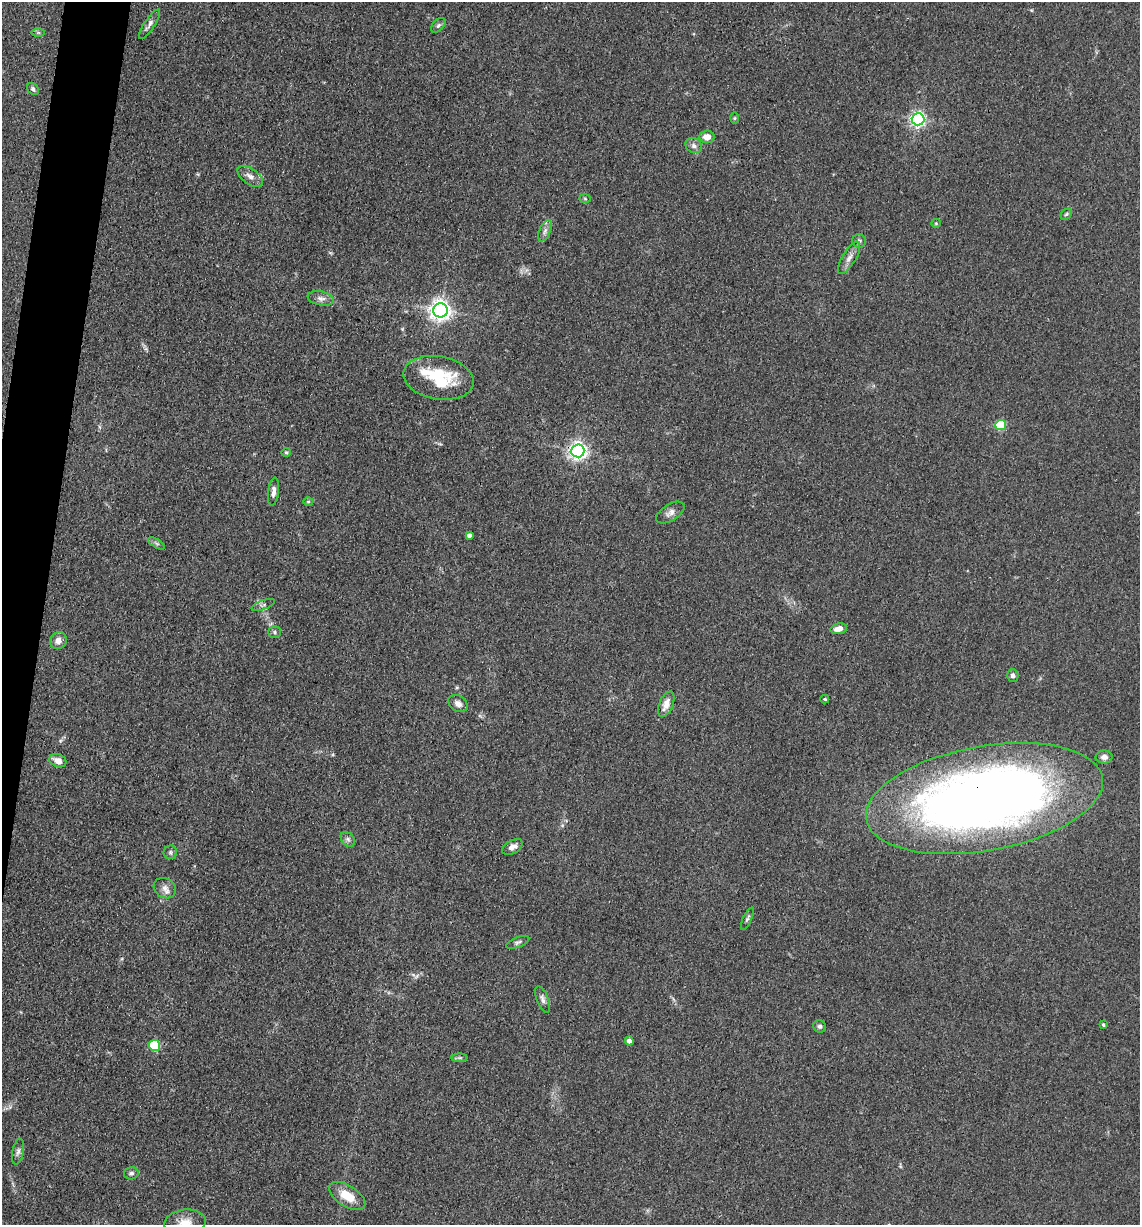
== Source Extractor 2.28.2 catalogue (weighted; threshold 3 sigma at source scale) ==
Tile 7 of 4 x 4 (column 3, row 2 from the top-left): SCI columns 2519-3656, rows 2450-3672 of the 4920 x 4899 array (HDU 1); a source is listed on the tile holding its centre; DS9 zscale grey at full resolution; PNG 1142 x 1227 px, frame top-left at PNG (2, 2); each listed source drawn as its Kron ellipse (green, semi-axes under 4 px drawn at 4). Shown black and unused: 3% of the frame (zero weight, under 3 of 4 exposures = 1% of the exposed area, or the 3 px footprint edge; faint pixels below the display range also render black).
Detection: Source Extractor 2.28.2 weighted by HDU 2 'WHT'; one run over the whole footprint, this tile lists its part. Background 0.104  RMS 0.0065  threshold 0.0294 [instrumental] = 3 sigma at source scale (4.5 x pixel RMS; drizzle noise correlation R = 1.50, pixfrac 1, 0.05/0.05 arcsec/px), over >= 5 px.
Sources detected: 55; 2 inside a brighter listed object's ellipse — not listed separately; the other 53 listed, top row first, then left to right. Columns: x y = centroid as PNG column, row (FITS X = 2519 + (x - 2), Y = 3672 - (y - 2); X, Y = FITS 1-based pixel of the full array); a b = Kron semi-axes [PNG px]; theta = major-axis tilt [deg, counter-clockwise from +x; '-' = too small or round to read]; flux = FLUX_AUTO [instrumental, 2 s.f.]
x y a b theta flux
150 24 17 5 56 3
438 25 9 5 45 1.7
38 33 6 4 0 1.1
33 89 7 5 -46 1.7
734 118 6 4 89 0.91
918 119 6 6 - 180
707 137 7 6 - 5.8
694 146 8 7 - 2.7
250 176 14 7 -35 3.9
585 199 6 4 -3 0.92
1066 214 6 4 45 1
936 223 5 4 - 0.72
545 231 11 5 66 2.6
859 241 7 7 - 1.7
849 258 18 6 59 4.5
321 298 13 7 -12 3.7
441 310 7 7 - 420
438 378 35 21 -10 34
1001 425 5 5 - 35
578 451 6 6 - 300
286 452 5 4 - 0.89
273 492 14 5 83 3.3
308 502 5 3 - 0.69
670 512 16 8 31 3.9
469 535 4 4 - 2.7
156 543 10 4 -30 1.6
263 605 12 4 20 1.7
839 629 8 5 11 6.2
274 632 6 5 - 1.4
58 641 9 8 - 4.2
1013 675 6 5 - 2.2
825 699 4 3 - 0.81
458 703 10 7 -34 3.5
666 704 13 7 67 6.5
1104 757 8 6 1 3.2
58 761 9 6 -22 5.6
984 799 120 52 10 740
348 839 8 6 -49 2
512 847 11 6 30 3.7
170 852 7 7 - 1.6
165 888 12 9 -30 4.3
747 919 12 4 65 1.5
518 942 12 5 21 1.9
543 999 14 6 -69 2.6
1103 1025 4 4 - 1
820 1026 6 6 - 1.6
629 1041 4 4 - 3.7
155 1045 5 5 - 41
460 1058 8 4 0 1.1
18 1152 13 5 78 2.4
131 1173 7 6 - 1.8
347 1196 20 10 -33 14
185 1223 21 13 6 9.2
Overlapping masked pixels (flux is a lower limit): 2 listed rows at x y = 578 451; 984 799
Isophote crosses this tile's border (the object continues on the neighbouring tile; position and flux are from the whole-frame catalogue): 1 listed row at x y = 185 1223